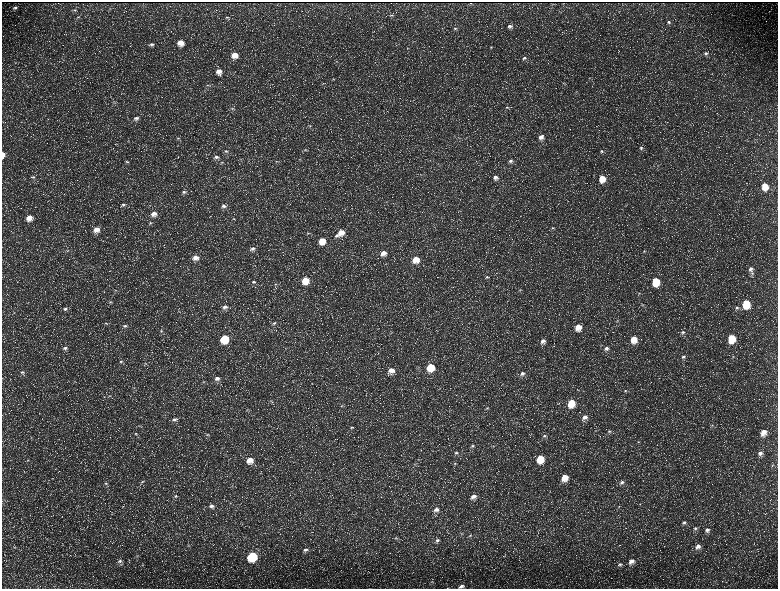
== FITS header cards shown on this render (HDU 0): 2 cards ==
NAXIS1  =                 1552 / length of data axis 1
NAXIS2  =                 1173 / length of data axis 2

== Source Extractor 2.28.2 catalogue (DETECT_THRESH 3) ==
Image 1552 x 1173 px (HDU 0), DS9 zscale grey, zoomed out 1/2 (1 PNG px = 2 x 2 image px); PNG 780 x 591 px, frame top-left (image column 1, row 1173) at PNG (2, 2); no overlay
Background 230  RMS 11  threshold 32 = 3 sigma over >= 5 px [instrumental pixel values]
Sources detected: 193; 35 cannot appear on this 1/2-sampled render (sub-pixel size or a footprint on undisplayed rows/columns) and are not listed; the other 158 listed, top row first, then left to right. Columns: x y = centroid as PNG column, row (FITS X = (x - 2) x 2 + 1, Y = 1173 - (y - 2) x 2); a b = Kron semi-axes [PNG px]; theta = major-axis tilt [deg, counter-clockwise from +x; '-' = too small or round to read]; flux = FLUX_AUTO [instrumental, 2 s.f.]
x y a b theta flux
471 3 2 1 - 780
15 8 5 3 - 4200
75 10 5 3 - 2500
391 15 6 3 -4 2900
78 17 6 3 10 2700
227 17 7 4 15 3600
668 22 5 4 - 3500
509 26 6 4 6 5700
455 28 4 4 - 2700
180 43 6 5 - 23000
152 44 6 4 -5 4400
491 47 4 3 - 1600
706 53 5 5 - 4900
235 55 6 6 - 23000
524 58 5 4 - 3700
337 61 4 3 - 1800
219 71 6 6 - 16000
333 79 4 3 - 1700
563 83 3 2 - 1400
208 85 7 3 -10 2700
576 92 3 2 - 1200
114 103 3 2 - 1400
507 107 5 3 - 2900
232 108 6 3 -7 2800
136 118 7 5 8 6700
310 125 4 2 - 1800
541 137 6 5 - 11000
178 138 5 3 - 3300
641 148 5 4 - 4600
666 148 3 2 - 1000
305 150 5 4 - 2600
226 151 6 4 -6 4700
601 151 5 4 - 3600
3 155 5 3 - 14000
216 157 7 5 -3 6800
300 159 4 2 - 1100
277 161 4 2 - 1800
511 161 6 4 3 5700
127 162 5 3 - 2200
222 162 5 3 - 2600
658 166 3 2 - 1400
420 174 3 2 - 1100
33 177 5 3 - 2900
495 177 6 6 - 9200
602 178 6 5 - 32000
765 186 7 5 -79 37000
184 192 6 5 - 5200
123 204 6 4 0 4300
224 206 7 5 10 7700
154 214 7 6 - 14000
29 218 6 6 - 22000
234 219 4 2 - 1500
150 223 4 3 - 2300
552 228 4 3 - 2200
96 229 6 6 - 18000
341 232 7 7 - 21000
308 233 5 3 - 2600
336 236 7 4 6 5200
322 241 6 6 - 32000
253 249 7 5 5 7600
644 251 3 3 - 1400
383 253 6 6 - 16000
342 255 3 2 - 1100
196 258 7 6 - 16000
416 259 6 6 - 29000
750 269 6 5 - 7500
752 273 4 4 - 2800
487 277 6 4 0 3200
305 280 6 6 - 42000
656 281 6 5 - 65000
254 282 6 4 15 4700
276 284 5 3 - 2100
115 290 4 3 - 2300
520 290 4 3 - 2000
639 293 4 3 - 1600
110 302 5 4 - 2500
746 304 6 5 - 88000
642 305 3 3 - 1400
225 307 8 5 8 9300
737 308 5 4 - 3800
65 309 6 4 1 4800
617 321 4 3 - 1900
106 323 5 3 - 2400
274 323 7 4 23 5500
125 326 5 4 - 4500
578 327 6 5 - 23000
161 331 4 4 - 2500
683 332 4 4 - 3000
731 338 6 5 - 74000
225 339 6 6 - 91000
634 339 6 5 - 31000
543 341 6 6 - 11000
65 348 6 5 - 6100
606 348 7 5 18 7400
683 357 5 4 - 4200
733 357 4 3 - 1600
121 361 5 4 - 3300
145 363 5 3 - 2100
430 367 6 6 - 63000
391 370 7 6 - 17000
22 372 6 5 - 5000
522 373 7 5 21 7800
217 378 7 5 1 9000
203 382 5 2 - 1600
134 388 4 3 - 1800
625 391 4 3 - 2000
270 401 5 3 - 2200
571 403 6 5 - 52000
342 406 5 4 - 3000
487 408 5 4 - 3300
585 417 7 5 35 10000
174 419 7 4 10 6400
712 425 3 3 - 1700
351 427 6 3 16 2700
609 431 5 4 - 3000
763 432 7 5 75 22000
136 433 5 3 - 2600
207 435 5 3 - 2300
544 436 6 4 23 4800
31 437 4 2 - 1200
638 442 3 3 - 1400
472 446 6 4 12 3800
493 446 4 3 - 1700
456 453 5 4 - 3900
760 453 6 5 - 8400
540 459 6 5 - 52000
27 460 4 1 - 1200
250 460 7 7 - 25000
455 463 4 4 - 2300
415 464 5 3 - 2300
773 465 4 2 - 1400
564 477 6 5 - 31000
142 482 4 3 - 1900
622 482 6 4 24 6200
106 483 5 4 - 2700
232 486 3 2 - 1300
176 496 5 4 - 3900
473 496 7 5 12 13000
640 504 3 2 - 930
211 506 7 5 3 7900
619 507 4 2 - 1400
436 509 7 5 19 10000
684 522 6 4 33 4600
695 528 6 4 36 4400
707 530 6 5 - 7100
470 535 5 4 - 3400
396 538 4 3 - 2200
437 540 6 5 - 5800
188 546 3 3 - 1700
14 547 3 2 - 1400
698 547 7 5 39 11000
306 550 7 5 17 7300
137 556 4 3 - 1500
252 556 6 6 - 160000
120 561 6 5 - 5500
631 561 7 6 - 14000
620 564 7 4 24 4400
461 586 7 5 16 8000
At the frame edge (FLAGS 8, measured only in part): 2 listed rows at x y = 3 155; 461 586
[35 sub-pixel or undisplayed-footprint detections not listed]